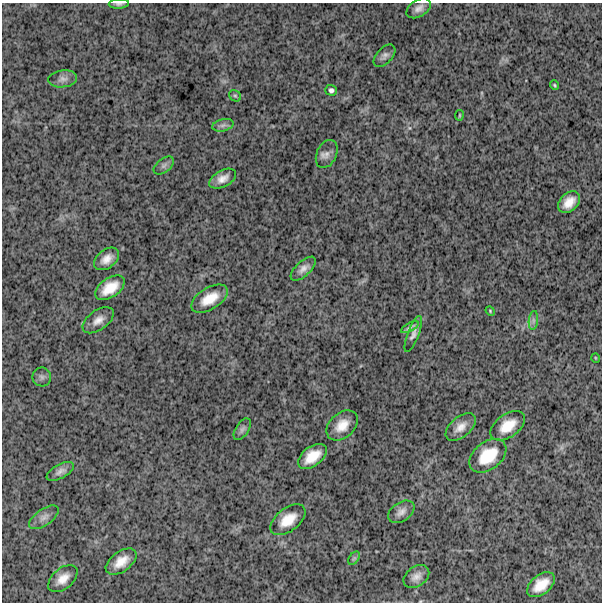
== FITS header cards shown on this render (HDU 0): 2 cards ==
NAXIS1  =                  600
NAXIS2  =                  600

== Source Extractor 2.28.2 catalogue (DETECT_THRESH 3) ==
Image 600 x 600 px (HDU 0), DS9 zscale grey, 1 PNG px = 1 image px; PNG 604 x 604 px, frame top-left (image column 1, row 600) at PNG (2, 3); each listed source drawn as its Kron ellipse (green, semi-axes under 4 px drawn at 4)
Background 1810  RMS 260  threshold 774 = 3 sigma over >= 5 px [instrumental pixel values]
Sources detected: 39; all 39 listed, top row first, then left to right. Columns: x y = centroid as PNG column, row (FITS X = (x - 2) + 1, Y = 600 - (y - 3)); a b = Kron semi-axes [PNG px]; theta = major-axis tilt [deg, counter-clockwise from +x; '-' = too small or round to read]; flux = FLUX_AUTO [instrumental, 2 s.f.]
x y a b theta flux
119 4 10 4 3 40000
419 8 13 8 32 100000
384 56 13 7 46 79000
63 79 14 8 6 100000
554 85 5 3 - 21000
331 90 6 5 - 45000
235 96 6 5 - 31000
459 115 5 2 - 18000
223 125 11 6 14 67000
327 154 15 10 65 110000
164 166 12 6 37 62000
223 179 14 8 28 140000
569 202 13 8 45 210000
107 259 14 9 38 170000
303 269 15 7 43 110000
110 288 16 9 35 320000
209 299 20 10 31 320000
490 311 5 4 - 18000
98 320 18 10 36 160000
533 320 9 4 82 58000
410 327 10 3 28 48000
413 334 19 5 69 83000
596 358 5 3 - 13000
42 377 9 9 - 61000
342 425 18 12 42 260000
508 426 19 11 36 330000
461 427 18 10 40 180000
242 429 12 6 57 67000
312 456 16 9 37 320000
488 456 21 13 38 490000
60 471 15 7 28 93000
401 512 15 9 34 110000
44 517 17 8 35 110000
288 520 20 11 38 310000
354 558 7 4 55 33000
121 562 17 10 36 250000
416 577 14 10 35 130000
63 579 17 10 40 190000
541 585 16 9 38 290000
At the frame edge (FLAGS 8, measured only in part): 2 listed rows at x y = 119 4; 416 577